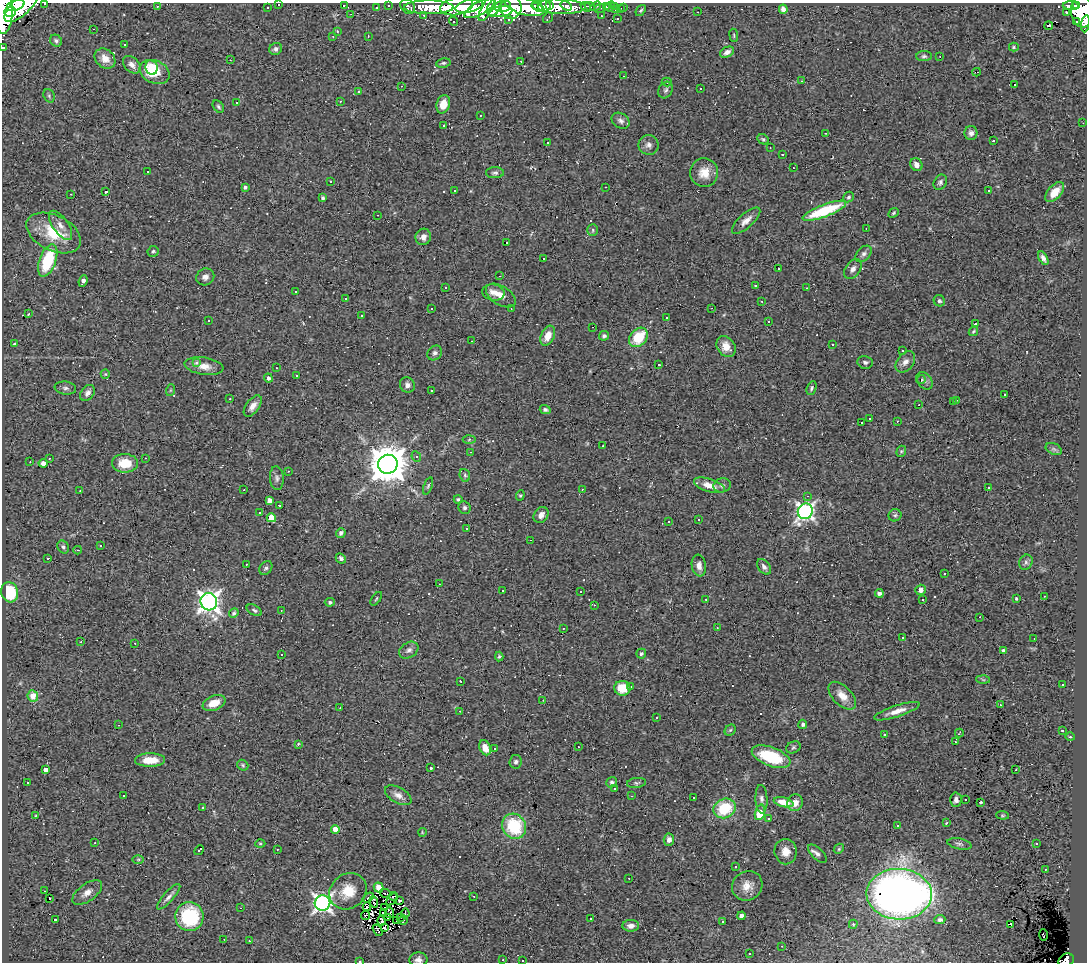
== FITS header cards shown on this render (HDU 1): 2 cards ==
NAXIS1  =                 1085
NAXIS2  =                  960

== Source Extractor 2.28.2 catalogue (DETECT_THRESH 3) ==
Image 1085 x 960 px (HDU 1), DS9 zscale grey, 1 PNG px = 1 image px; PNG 1089 x 964 px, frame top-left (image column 1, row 960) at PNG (2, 3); each listed source drawn as its Kron ellipse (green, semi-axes under 4 px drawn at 4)
Background 0.797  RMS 0.07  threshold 0.209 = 3 sigma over >= 5 px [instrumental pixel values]
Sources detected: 394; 2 with non-positive FLUX_AUTO (blend fragments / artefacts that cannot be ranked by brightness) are neither listed nor drawn; the other 392 listed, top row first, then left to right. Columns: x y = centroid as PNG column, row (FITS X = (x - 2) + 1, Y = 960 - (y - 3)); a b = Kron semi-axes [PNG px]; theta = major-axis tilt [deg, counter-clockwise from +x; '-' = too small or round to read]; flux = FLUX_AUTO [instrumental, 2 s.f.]
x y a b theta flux
45 3 2 2 - 9.6
278 4 3 2 - 4.6
16 5 9 5 18 870
344 5 3 2 - 7.9
388 5 3 2 - 5
549 5 3 3 - 250
21 6 21 9 43 1600
157 6 3 2 - 18
408 6 8 6 -46 34
456 6 17 8 11 1000
469 6 14 6 12 740
494 6 10 6 60 410
503 6 8 5 9 320
525 6 20 8 -14 1500
538 6 6 4 -48 390
544 6 6 5 - 570
558 6 27 7 -2 580
566 6 6 4 -32 140
596 6 5 2 - 6.8
610 6 5 2 - 22
614 6 3 2 - 6.9
1071 6 8 4 -2 130
1077 6 4 3 - 150
377 7 3 3 - 7.2
429 7 25 7 0 370
586 7 5 4 - 15
590 7 5 2 - 6.8
606 7 3 3 - 8
268 8 3 2 - 7.8
480 8 17 6 29 680
487 8 14 5 62 370
511 8 11 10 - 780
600 8 6 2 20 11
621 8 3 2 - 3.8
624 8 3 2 - 6.8
783 9 5 4 - 18
615 10 3 3 - 9
641 10 6 3 51 7
3 11 23 9 90 2400
10 12 6 5 - 2800
501 12 12 5 9 310
698 12 3 2 - 5.9
1067 12 4 3 - 11
1082 12 15 11 -84 790
351 14 3 2 - 4.5
424 15 3 3 - 3.3
601 16 2 2 - 4.2
548 18 6 2 51 5.2
508 19 3 3 - 7.8
617 19 3 2 - 4.3
453 21 5 3 - 30
1077 21 4 3 - 23
1085 24 8 3 82 56
1049 26 4 2 - 2.1
93 29 3 2 - 4.1
337 31 4 3 - 3.6
734 35 6 3 -82 5.2
333 36 3 2 - 2.8
368 36 2 2 - 3
56 41 6 5 - 11
124 45 3 2 - 6.9
1014 47 5 4 - 5.9
3 48 3 3 - 11
276 49 6 6 - 15
727 52 7 5 25 21
924 56 8 5 1 9.8
940 56 2 2 - 5.7
105 59 11 9 -42 54
230 60 2 2 - 2.5
521 61 3 2 - 4.4
443 63 7 4 9 9.1
132 65 10 7 -45 25
151 68 7 6 - 40
154 72 15 11 -25 150
977 72 4 2 - 3.2
623 76 2 2 - 3.3
802 81 2 2 - 2.8
667 82 5 4 - 6.9
1014 85 2 2 - 3.7
401 86 3 2 - 36
700 89 3 3 - 13
666 90 9 7 61 12
358 92 3 3 - 35
49 96 7 5 -69 8.5
340 101 4 3 - 4.2
237 103 3 3 - 12
443 104 9 6 74 59
218 107 7 5 -52 9.6
480 115 3 2 - 8.1
621 121 9 7 -32 18
1083 123 2 2 - 3.1
444 126 3 2 - 15
825 133 3 2 - 3.1
971 133 7 6 - 19
763 139 6 4 -26 9.6
993 141 3 3 - 63
547 143 3 3 - 48
649 145 10 10 - 23
770 148 2 2 - 2.7
782 154 3 2 - 4.1
916 164 7 6 - 23
793 168 3 2 - 12
147 172 2 2 - 3.9
495 173 9 5 1 12
704 173 14 14 - 66
331 181 3 3 - 14
940 182 8 6 57 14
245 187 4 3 - 10
605 187 3 2 - 8.6
454 190 3 3 - 4.3
989 191 3 3 - 45
106 192 3 3 - 17
1055 192 12 6 49 53
71 194 2 2 - 4
848 197 5 5 - 8.1
322 198 4 3 - 11
824 211 23 6 21 140
894 213 5 4 - 7.5
377 215 2 2 - 2.3
746 221 18 7 42 36
61 225 17 7 -55 34
866 228 2 2 - 2.8
593 230 6 5 - 8.7
54 233 29 17 -26 170
423 237 8 7 - 29
506 242 3 2 - 5.9
153 251 5 5 - 9
864 254 9 6 45 15
1043 258 7 4 -59 18
543 259 3 3 - 210
48 260 17 8 70 260
778 268 2 2 - 3.5
853 269 11 7 56 21
500 276 3 2 - 4.8
205 277 9 8 - 22
83 281 6 3 68 19
755 286 3 3 - 6.4
445 287 3 2 - 4.7
807 288 2 2 - 2.8
295 291 3 3 - 12
493 292 11 8 -11 34
501 296 16 9 -32 54
346 298 3 3 - 5.8
762 301 3 3 - 11
939 301 6 5 - 9.1
431 308 3 2 - 4.9
712 308 2 2 - 3.1
511 309 2 2 - 2.9
28 314 3 2 - 7.3
361 316 3 3 - 50
666 317 3 3 - 16
208 321 3 3 - 23
768 321 3 3 - 33
975 324 3 3 - 230
593 327 2 2 - 2.4
973 331 5 3 - 5.7
548 336 10 6 66 62
604 336 5 4 - 9.5
638 337 11 8 49 150
472 341 2 2 - 2.7
14 344 3 3 - 84
833 344 3 3 - 55
726 347 11 8 -55 58
902 351 3 2 - 6.2
435 353 8 6 45 14
197 362 3 3 - 45
865 362 8 6 -8 14
905 362 12 8 52 27
659 365 3 2 - 5
204 366 19 8 -8 53
277 368 2 2 - 2.5
105 374 5 4 - 5
297 375 3 2 - 6.4
268 378 4 4 - 15
921 380 4 3 - 7.6
924 381 10 7 -50 17
407 385 8 7 - 18
65 388 11 6 -8 14
811 388 7 4 69 9
171 390 6 4 71 5.3
431 390 3 3 - 15
87 393 9 6 52 21
1005 394 3 3 - 32
230 399 3 3 - 7.4
957 400 2 2 - 3.5
954 402 3 2 - 5.8
919 405 3 2 - 15
253 406 12 6 53 31
545 410 5 4 - 11
870 418 3 2 - 4.3
897 421 3 2 - 12
861 422 3 3 - 32
469 439 6 4 3 7.2
603 446 2 2 - 3.4
1054 449 8 5 -25 10
901 451 6 4 68 7.1
470 452 3 2 - 11
416 457 5 4 - 9.1
49 458 3 2 - 8.5
145 458 3 2 - 9
30 462 3 2 - 3.7
43 463 5 4 - 20
125 463 13 9 -1 95
388 464 10 9 - 15000
288 471 3 2 - 3.6
465 475 6 5 - 8.3
277 478 12 7 -86 18
709 485 16 6 -17 53
722 485 9 7 14 16
428 486 9 4 69 8.5
988 487 3 3 - 59
582 489 2 2 - 2.7
244 490 2 2 - 3
80 491 3 2 - 5.8
520 495 5 4 - 6.1
807 496 3 3 - 7.9
458 499 4 4 - 10
269 500 4 4 - 27
279 505 3 2 - 3.6
464 508 6 6 - 10
805 511 8 7 - 1700
260 513 3 2 - 5.6
541 515 8 6 54 26
895 515 6 6 - 10
271 518 5 4 - 100
698 520 3 2 - 6.6
669 521 3 3 - 97
467 528 3 2 - 6.9
341 533 5 4 - 14
530 540 3 2 - 11
100 545 3 3 - 4.1
63 547 7 5 -60 13
78 550 4 3 - 4.7
48 558 3 3 - 5.7
341 558 5 4 - 13
1026 562 8 6 67 12
246 564 3 2 - 5.8
699 565 11 7 -82 30
764 567 9 6 -54 18
266 568 8 5 53 12
944 574 3 2 - 18
439 584 2 2 - 2.2
921 590 5 5 - 23
502 591 3 3 - 21
10 592 10 8 -73 230
580 592 3 2 - 12
879 593 4 4 - 19
1044 596 2 2 - 3.3
376 599 8 3 55 6.3
706 599 2 2 - 3.1
923 599 3 3 - 47
1016 599 3 3 - 7.1
209 602 9 8 - 3000
330 602 5 4 - 9.5
594 605 3 2 - 30
254 610 8 5 -30 11
281 610 2 2 - 4
234 613 5 4 - 8.5
980 617 3 2 - 180
563 628 3 2 - 3
717 628 3 2 - 3.3
903 637 2 2 - 3.7
1034 638 2 2 - 2.8
81 642 3 3 - 4.4
135 643 3 2 - 5.9
409 650 10 7 32 19
1003 650 3 3 - 11
281 654 3 2 - 25
641 654 5 4 - 7
499 657 5 4 - 7.5
983 680 6 4 -2 6.1
461 681 3 2 - 5.6
1062 685 3 2 - 20
630 686 3 3 - 8.9
622 688 8 7 - 100
33 696 6 5 - 9.8
842 696 17 9 -45 55
543 700 2 2 - 2.5
214 703 12 7 22 57
1000 705 2 2 - 3.4
340 708 3 3 - 5.6
460 711 2 2 - 2.8
897 711 24 5 18 47
656 717 3 3 - 150
803 724 4 4 - 12
118 725 3 2 - 4.6
730 730 6 5 - 7.2
1062 731 3 2 - 5.4
959 733 4 2 - 3.1
884 735 3 3 - 58
1070 737 5 3 - 4.4
955 742 3 2 - 23
298 744 4 3 - 5.8
578 747 2 2 - 3.7
793 747 7 5 27 9.4
485 748 8 5 -66 43
494 748 3 3 - 20
771 757 20 9 -21 260
150 760 15 7 1 88
516 762 7 6 - 13
243 765 6 5 - 7.2
431 768 3 3 - 8
46 770 4 4 - 30
1016 770 3 2 - 3.2
612 782 5 5 - 12
27 783 3 2 - 15
637 783 9 5 8 11
615 789 3 3 - 21
398 795 14 8 -30 32
124 796 3 3 - 33
632 796 3 2 - 5.9
693 798 3 3 - 130
761 799 14 6 -87 20
966 799 3 3 - 23
956 800 7 5 87 18
784 802 10 5 -13 48
981 802 3 3 - 8.2
795 803 8 7 - 39
203 807 3 3 - 4.1
725 808 11 9 25 200
760 812 8 5 73 120
36 815 4 2 - 4.2
1002 815 6 4 -5 5.8
769 818 3 3 - 10
946 823 3 3 - 4.3
514 826 13 11 -57 260
897 826 3 3 - 11
335 829 4 4 - 53
422 832 4 2 - 3.2
669 840 6 5 - 21
95 843 3 2 - 3.1
260 844 5 3 - 4.8
959 844 12 5 -11 14
1036 844 2 2 - 4.4
277 849 3 2 - 6.4
839 849 5 4 - 6.5
199 850 5 3 - 38
786 852 12 11 - 50
817 854 12 5 -44 18
138 859 6 4 1 6.4
736 867 3 2 - 3.9
1045 869 2 2 - 2.9
629 878 2 2 - 2.3
747 886 16 14 34 60
379 887 5 4 - 35
45 891 3 2 - 5.6
348 891 19 17 39 110
87 892 17 8 35 37
385 893 5 3 - 8.4
899 894 33 25 -2 3700
393 896 4 2 - 5.9
474 896 3 2 - 4.6
169 897 16 5 48 26
49 898 3 2 - 16
368 898 6 3 35 9.3
392 899 7 3 49 5.8
400 901 4 3 - 6.6
374 902 6 2 -76 4.7
322 903 8 7 - 1900
367 907 4 3 - 1.8
241 908 3 2 - 8.8
384 908 3 2 - 2.1
383 913 3 2 - 7.9
390 913 5 3 - 4.4
405 913 5 2 - 2.9
365 916 4 3 - 2.2
742 916 4 4 - 30
189 917 14 14 - 330
388 917 3 2 - 6.5
400 917 3 2 - 1.9
591 919 3 2 - 6.8
55 920 3 3 - 150
403 920 5 3 - 11
940 920 5 4 - 11
381 921 4 2 - 4.8
397 921 3 2 - 3.4
723 921 3 2 - 5.4
853 924 4 4 - 5.4
1011 924 3 3 - 14
631 926 8 6 3 28
384 928 3 2 - 3.5
378 930 6 2 -55 5.2
1044 935 5 4 - 34
224 939 2 2 - 3.1
250 941 3 2 - 5.1
782 946 2 2 - 2.9
749 954 3 2 - 3.2
418 960 9 7 4 22
503 960 2 2 - 4.1
1066 960 8 6 27 150
523 961 3 2 - 3
360 962 3 2 - 54
At the frame edge (FLAGS 8, measured only in part): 9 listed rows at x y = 45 3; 278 4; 3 11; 1082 12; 1085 24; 3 48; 418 960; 1066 960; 360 962
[2 non-positive-flux detections neither listed nor drawn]